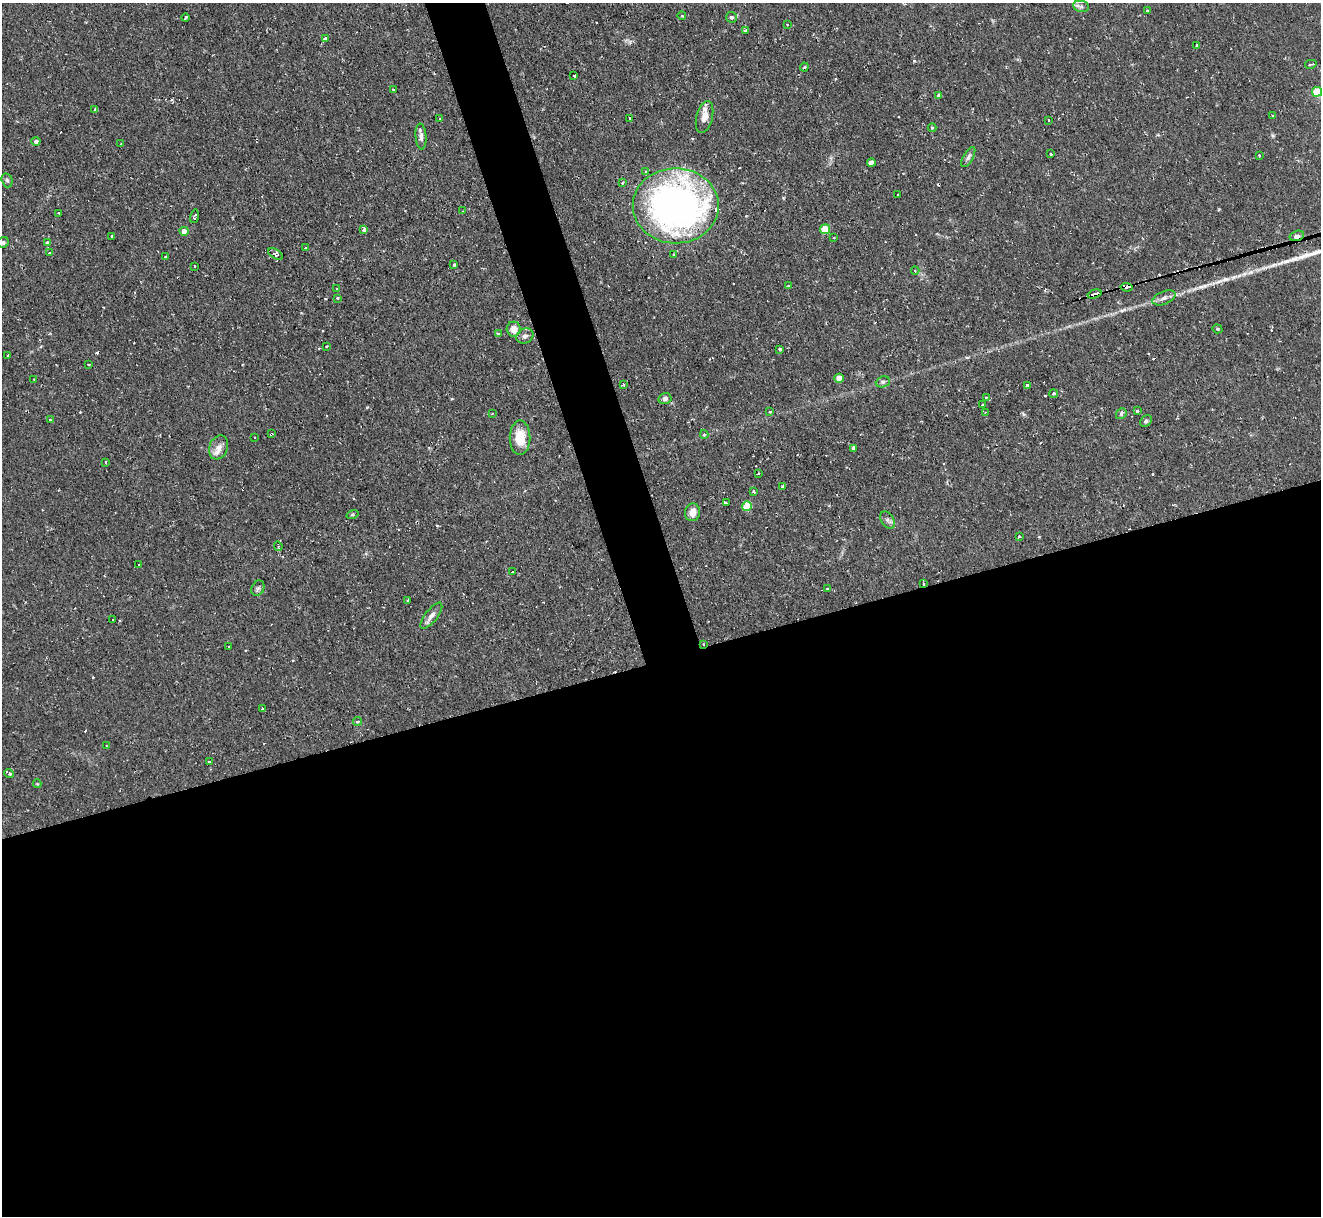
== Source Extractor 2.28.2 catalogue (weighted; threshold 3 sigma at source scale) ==
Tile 15 of 4 x 4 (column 3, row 4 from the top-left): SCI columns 2641-3959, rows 139-1352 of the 5279 x 5261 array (HDU 1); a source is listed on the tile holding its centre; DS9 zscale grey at full resolution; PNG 1323 x 1218 px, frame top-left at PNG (2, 3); each listed source drawn as its Kron ellipse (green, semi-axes under 4 px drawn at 4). Shown black and unused: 48% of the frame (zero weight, under 2 of 3 exposures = <1% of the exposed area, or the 3 px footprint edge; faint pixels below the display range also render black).
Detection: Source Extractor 2.28.2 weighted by HDU 2 'WHT'; one run over the whole footprint, this tile lists its part. Background 0.126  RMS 0.0071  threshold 0.0318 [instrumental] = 3 sigma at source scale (4.5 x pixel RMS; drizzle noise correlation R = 1.50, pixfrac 1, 0.05/0.05 arcsec/px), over >= 5 px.
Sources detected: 134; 15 cosmic-ray / hot-pixel residue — neither listed nor drawn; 3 inside a brighter listed object's ellipse — not listed separately; the other 116 listed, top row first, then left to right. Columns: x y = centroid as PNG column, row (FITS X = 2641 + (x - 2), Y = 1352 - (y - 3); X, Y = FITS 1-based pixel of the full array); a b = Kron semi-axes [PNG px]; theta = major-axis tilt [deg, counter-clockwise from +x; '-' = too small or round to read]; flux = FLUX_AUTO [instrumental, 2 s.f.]
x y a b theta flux
1081 6 8 5 -8 1.9
1147 11 4 4 - 0.63
682 16 4 3 - 0.59
731 17 5 5 - 1.5
186 18 4 2 - 0.92
787 24 3 2 - 0.76
745 30 4 3 - 2.5
325 38 3 3 - 5.9
1197 46 3 3 - 2.7
1311 64 6 2 13 1.1
804 67 4 4 - 0.78
574 76 3 3 - 1.2
393 89 3 2 - 0.48
1317 92 5 5 - 21
939 95 4 4 - 3
95 109 3 3 - 2.1
1273 116 3 3 - 0.75
704 117 16 8 76 6.1
630 118 4 3 - 4
440 119 4 3 - 0.68
1048 120 3 2 - 0.69
932 128 4 4 - 0.75
421 136 13 5 -86 3.2
36 141 4 4 - 2.4
121 144 3 2 - 0.68
1050 154 3 3 - 1.5
1259 155 3 2 - 1.2
968 157 11 5 60 2.2
871 162 4 4 - 3.7
646 172 4 2 - 0.58
7 180 7 5 -73 1.5
623 182 4 2 - 0.64
898 194 3 2 - 0.5
676 206 43 37 0 330
463 211 3 2 - 0.47
59 213 2 2 - 0.58
194 216 7 3 76 1.9
825 229 5 5 - 18
364 230 4 3 - 7.3
184 231 4 4 - 5
112 236 3 3 - 4.3
1297 236 7 5 17 2.8
834 238 2 2 - 0.6
3 243 6 5 - 1.4
48 243 4 4 - 1.9
306 248 3 3 - 0.85
50 253 4 3 - 1.3
275 254 8 4 -31 2.9
674 254 3 2 - 0.56
165 257 3 3 - 1.4
454 265 4 4 - 0.85
195 266 3 2 - 0.87
915 271 4 3 - 0.93
789 285 4 3 - 1
1127 287 6 3 -7 32
337 289 3 2 - 0.78
1095 294 7 3 17 9.8
337 298 3 3 - 1
1164 298 12 6 22 3.2
514 329 7 7 - 6.8
1217 329 5 4 - 0.92
498 334 3 3 - 1.8
525 336 9 7 25 2.7
327 346 3 2 - 0.91
780 350 3 3 - 11
8 355 3 2 - 0.9
89 364 3 2 - 0.8
839 378 5 4 - 10
34 379 2 2 - 0.67
883 382 7 5 21 1.6
623 385 3 3 - 1.4
1028 386 3 3 - 3.7
1054 394 4 3 - 1.6
986 397 3 3 - 1.8
665 399 6 5 - 2.2
982 405 2 2 - 0.77
1137 411 3 3 - 1.2
769 412 3 3 - 1.5
986 412 3 2 - 0.55
492 413 4 3 - 0.58
1121 414 6 4 49 1.4
50 420 4 3 - 2
1146 421 6 5 - 1.7
271 434 3 3 - 0.93
704 434 4 3 - 1.4
255 438 3 2 - 0.68
520 438 17 10 90 15
219 447 12 9 69 5.1
853 448 3 3 - 9.4
106 462 3 3 - 0.93
758 473 3 3 - 0.79
783 487 3 3 - 2.8
754 492 3 3 - 1.4
726 503 3 3 - 2.9
747 506 5 5 - 19
692 512 9 7 79 6.3
352 515 6 3 19 0.82
887 520 9 6 -56 2.4
1019 537 3 3 - 1.3
278 546 5 4 - 1.1
139 565 3 2 - 0.47
512 572 3 3 - 4.2
924 584 3 3 - 1.3
258 588 8 6 62 1.9
827 589 3 2 - 0.61
408 600 3 3 - 1.2
431 616 16 6 52 4.1
112 620 3 2 - 0.63
704 644 3 2 - 0.67
228 646 2 2 - 0.63
262 709 3 2 - 1.1
357 721 4 4 - 1.6
106 746 3 2 - 0.61
210 761 3 3 - 1.2
9 773 5 3 - 3.4
37 784 4 4 - 0.69
Overlapping masked pixels (flux is a lower limit): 7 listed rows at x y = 676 206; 1297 236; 1127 287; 1095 294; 271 434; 924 584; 704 644
Isophote crosses this tile's border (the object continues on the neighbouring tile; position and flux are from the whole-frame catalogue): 2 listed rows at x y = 1317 92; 3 243
Unlisted compact peaks at least as high as the median listed source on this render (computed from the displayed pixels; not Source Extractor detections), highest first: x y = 1287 261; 1225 279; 914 61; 1204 286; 1251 272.